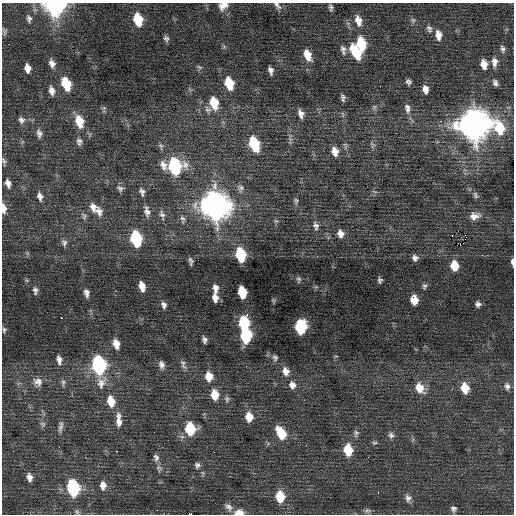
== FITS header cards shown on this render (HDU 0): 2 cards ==
NAXIS1  =                  512 / Axis length
NAXIS2  =                  512 / Axis length

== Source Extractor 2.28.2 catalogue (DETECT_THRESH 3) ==
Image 512 x 512 px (HDU 0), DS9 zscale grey, 1 PNG px = 1 image px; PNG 516 x 516 px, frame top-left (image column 1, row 512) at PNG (2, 3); no overlay
Background 0.0599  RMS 0.78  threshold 2.33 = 3 sigma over >= 5 px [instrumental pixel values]
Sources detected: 148; all 148 listed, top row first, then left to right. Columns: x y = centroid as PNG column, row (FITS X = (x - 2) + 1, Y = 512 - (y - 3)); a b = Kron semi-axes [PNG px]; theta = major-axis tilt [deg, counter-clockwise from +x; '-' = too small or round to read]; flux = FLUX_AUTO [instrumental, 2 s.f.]
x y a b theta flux
223 5 10 7 32 430
277 5 13 6 -51 210
55 6 10 9 - 18000
331 7 7 4 -81 130
29 19 10 7 -79 180
138 19 11 7 -76 1600
358 20 13 8 -76 510
413 20 8 6 -89 120
429 29 11 7 -65 200
4 31 9 5 -81 120
438 35 12 7 -82 430
166 38 6 5 - 140
9 44 2 2 - 490
361 44 12 7 -76 1900
224 47 7 4 -19 78
503 49 9 6 -77 160
343 50 12 7 -77 230
356 52 15 8 -62 1900
307 55 13 7 -69 690
494 62 12 7 89 320
52 63 10 6 -72 290
484 64 9 6 -80 490
199 67 8 4 -26 99
27 68 8 6 -80 370
270 70 7 4 -78 210
408 82 6 4 -47 150
229 83 11 7 -74 1600
495 83 7 5 -58 170
66 84 10 7 -71 1900
425 89 9 6 -81 320
51 90 10 6 -77 300
343 97 7 4 -74 140
214 103 12 7 -76 1300
374 107 7 5 45 110
407 108 14 8 -82 310
208 110 11 8 -63 260
301 114 10 6 -73 290
343 114 10 3 -79 93
21 120 9 8 - 210
79 121 14 9 -74 1100
441 121 2 2 - 160
474 125 13 12 - 79000
499 128 17 11 -58 1900
39 133 12 7 -77 250
79 141 10 7 -81 210
254 144 12 7 -70 2800
372 145 10 6 -74 150
161 146 8 6 -66 130
335 151 11 7 -75 480
4 161 10 4 -78 120
163 165 13 8 -67 370
175 166 11 9 -74 6600
8 183 9 7 -73 270
120 188 9 7 -19 160
240 188 10 8 -65 230
142 192 10 6 -74 180
475 195 10 6 -69 150
40 196 11 7 -77 260
296 201 9 6 84 130
215 206 13 11 -71 61000
93 207 13 9 -71 400
4 208 11 5 -85 340
99 211 14 10 -67 390
147 211 13 6 -78 260
162 215 12 6 -73 190
84 216 10 7 -79 170
474 216 13 9 15 430
183 219 11 6 -80 160
276 221 6 4 -18 72
316 226 12 7 -72 210
458 231 2 2 - 610
340 234 9 7 -71 320
465 235 3 2 - 320
136 239 11 7 -78 4300
64 243 9 7 -79 190
27 253 7 4 -71 75
240 255 10 7 -79 2900
415 258 6 6 - 190
191 261 7 3 -81 140
512 262 7 3 -88 170
454 266 9 7 -82 950
298 279 7 5 -80 110
380 280 5 4 - 110
142 286 9 5 -75 490
424 286 7 5 66 120
215 289 12 7 -82 290
35 290 10 6 -86 170
242 292 9 6 -79 1700
86 293 9 6 -79 230
215 298 8 6 -79 350
273 300 6 4 -18 56
414 300 8 6 87 710
478 304 5 5 - 160
164 305 9 6 -74 190
247 315 3 2 - 170
61 318 2 2 - 320
244 323 10 7 -82 3200
300 327 10 7 87 4400
4 330 8 5 79 110
246 336 9 7 -87 4300
204 340 6 4 -74 170
116 344 10 7 -74 540
275 358 8 7 - 150
59 360 11 6 -78 270
183 364 13 6 -73 200
99 365 14 8 -81 10000
162 365 10 7 -80 240
286 371 10 8 -69 390
209 376 10 8 -81 700
38 382 13 12 - 420
63 383 10 6 -84 160
292 385 9 8 - 330
507 386 10 7 -79 220
419 388 14 10 -60 740
465 388 10 8 -75 880
452 389 2 2 - 250
215 395 11 8 -84 880
227 399 9 6 -82 150
111 401 12 8 -77 920
249 417 10 8 -84 700
119 420 21 8 -88 510
43 424 8 7 - 150
60 427 18 6 80 230
190 429 10 8 -84 2400
281 433 13 8 -60 1300
356 433 9 7 81 150
391 435 8 8 - 190
374 443 7 4 5 89
348 450 10 8 -82 1300
13 451 2 2 - 22
116 451 2 2 - 370
214 452 2 2 - 69
156 458 10 7 -78 210
197 465 8 7 - 170
159 468 10 6 -30 180
203 473 6 4 -71 85
29 477 10 6 -80 290
103 485 10 7 90 360
73 488 11 8 -76 5300
378 492 2 2 - 36
280 497 10 8 -83 1400
408 498 10 7 -74 230
229 507 11 8 -55 240
453 509 7 6 - 160
367 511 8 6 -3 130
77 512 8 5 -76 110
239 513 9 6 5 590
190 514 4 2 - 910
At the frame edge (FLAGS 8, measured only in part): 8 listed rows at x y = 223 5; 277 5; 55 6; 4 161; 4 208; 512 262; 239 513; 190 514